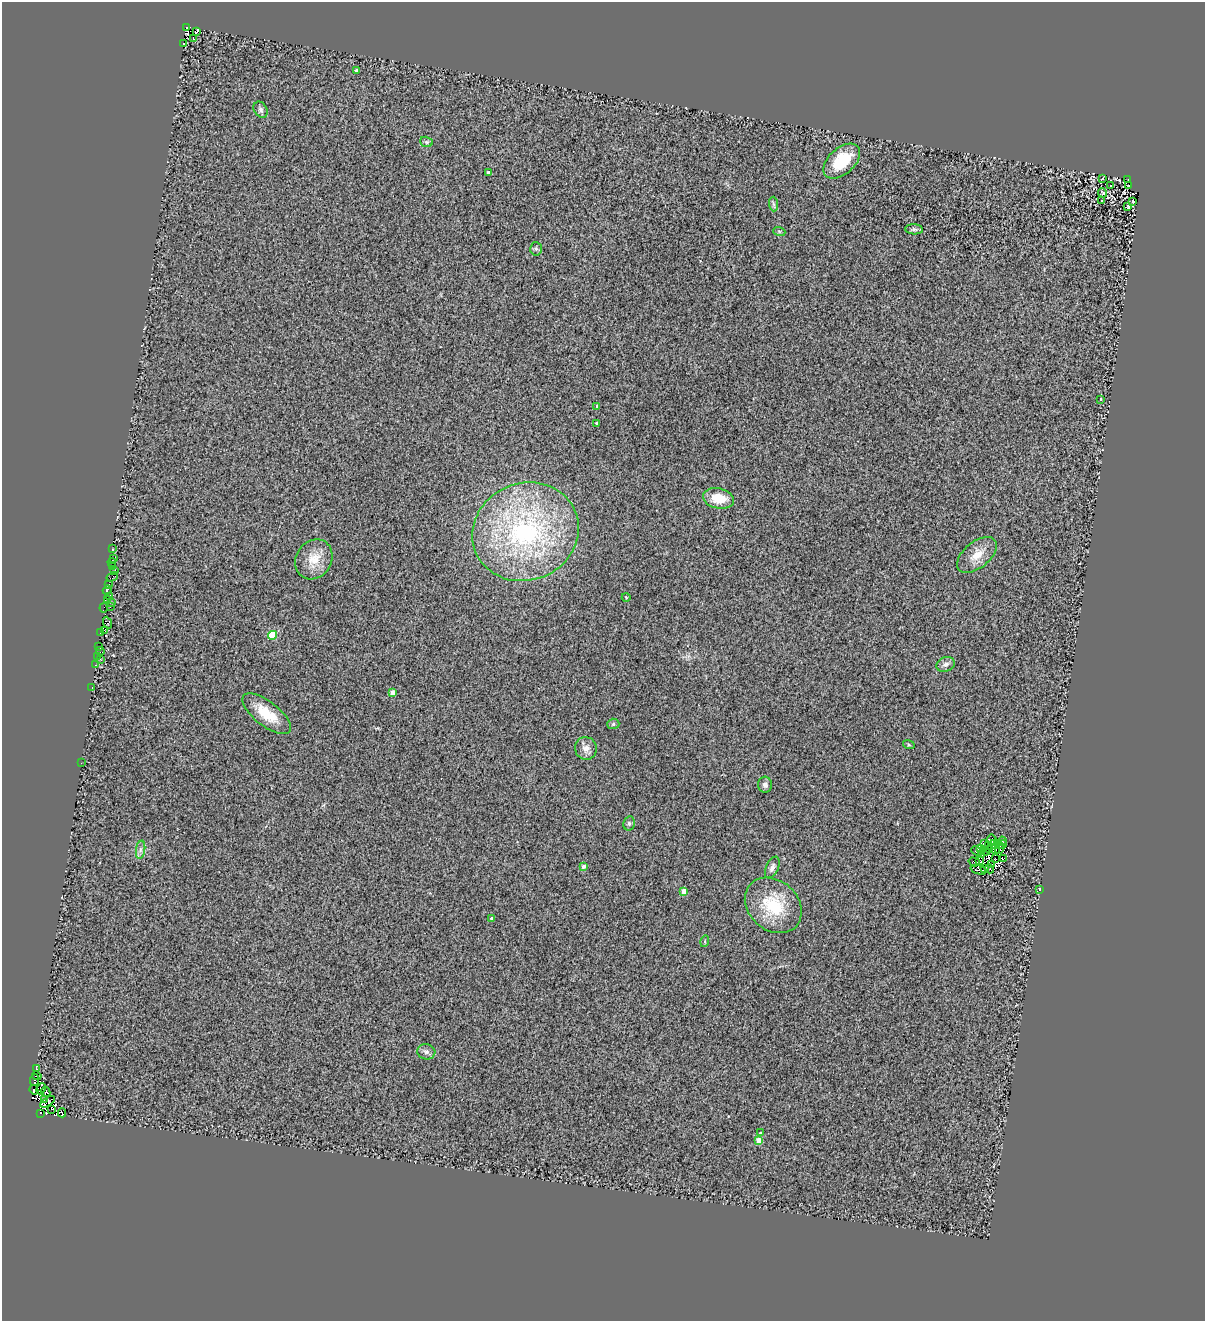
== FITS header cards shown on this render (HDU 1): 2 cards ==
NAXIS1  =                 1203
NAXIS2  =                 1319

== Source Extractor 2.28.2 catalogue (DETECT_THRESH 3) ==
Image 1203 x 1319 px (HDU 1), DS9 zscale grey, 1 PNG px = 1 image px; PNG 1207 x 1323 px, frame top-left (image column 1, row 1319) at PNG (2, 2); each listed source drawn as its Kron ellipse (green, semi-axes under 4 px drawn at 4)
Background 0.227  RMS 0.32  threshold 0.953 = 3 sigma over >= 5 px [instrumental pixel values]
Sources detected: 117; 12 with non-positive FLUX_AUTO (blend fragments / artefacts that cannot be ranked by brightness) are neither listed nor drawn; the other 105 listed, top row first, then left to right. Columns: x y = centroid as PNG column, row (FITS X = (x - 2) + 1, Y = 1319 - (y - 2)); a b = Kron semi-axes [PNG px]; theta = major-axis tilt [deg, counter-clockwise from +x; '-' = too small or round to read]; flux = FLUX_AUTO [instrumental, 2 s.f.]
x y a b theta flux
186 27 3 2 - 540
196 32 4 3 - 720
193 38 2 2 - 49
183 43 3 3 - 300
356 70 3 3 - 85
261 110 8 6 -58 60
426 142 6 5 - 33
842 161 22 13 42 830
489 173 3 3 - 77
1102 179 3 2 - 14
1128 180 3 2 - 75
1110 185 3 2 - 25
1129 186 3 2 - 22
1103 193 5 3 - 16
1102 200 3 2 - 16
1133 202 3 2 - 14
773 204 7 4 -88 46
1128 206 3 2 - 21
914 229 9 5 -4 54
779 231 6 4 -19 31
536 249 7 5 -86 40
1101 400 3 3 - 150
597 406 3 3 - 26
597 423 4 3 - 81
718 498 16 10 -11 470
525 532 54 48 23 4300
113 549 3 2 - 160
977 555 23 13 40 350
114 558 4 2 - 27
314 559 21 17 57 430
112 562 4 3 - 48
112 567 2 2 - 100
115 570 3 2 - 18
112 577 6 3 33 290
109 584 2 2 - 330
107 590 5 3 - 18
109 596 3 2 - 430
626 597 4 3 - 14
107 599 4 2 - 330
111 603 3 2 - 26
111 606 3 2 - 57
104 608 4 2 - 50
107 623 6 3 -65 590
104 630 4 2 - 170
101 633 4 3 - 110
272 635 4 4 - 900
98 647 3 2 - 53
100 651 4 2 - 350
98 656 3 2 - 170
101 660 3 2 - 51
946 664 9 7 20 100
95 665 3 2 - 56
92 687 3 2 - 53
392 693 4 4 - 230
267 714 29 12 -38 560
613 724 6 5 - 49
909 745 6 4 -18 25
586 748 11 11 - 140
81 763 2 2 - 29
765 785 8 7 - 79
629 823 7 5 77 48
992 840 5 5 - 41
1002 841 4 3 - 37
998 843 2 2 - 13
984 844 3 2 - 15
995 844 5 2 - 24
1002 844 4 2 - 10
988 846 4 2 - 12
1000 848 5 2 - 4.1
980 849 3 2 - 8.9
995 849 5 2 - 11
141 850 9 4 81 67
990 850 4 2 - 13
977 851 6 2 -26 24
985 851 5 3 - 3.4
982 855 3 2 - 18
1003 858 4 2 - 37
995 859 2 2 - 16
980 861 4 2 - 12
974 862 6 3 -16 3.5
992 865 3 2 - 7.8
584 866 4 4 - 110
772 868 11 6 65 82
984 868 3 2 - 11
990 869 5 2 - 8.9
978 870 8 4 -18 2.8
1040 889 4 2 - 13
684 891 4 4 - 290
773 905 31 24 -42 1000
492 919 4 3 - 94
705 941 6 4 74 25
426 1052 9 7 -14 76
36 1069 3 3 - 280
37 1076 5 2 - 570
35 1080 6 3 84 2100
41 1089 6 3 63 420
34 1090 5 3 - 590
46 1092 5 4 - 1600
44 1100 3 2 - 430
48 1102 8 4 32 2100
52 1109 4 2 - 1100
40 1113 3 2 - 360
62 1113 4 2 - 1300
760 1133 4 3 - 18
759 1140 4 4 - 270
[12 non-positive-flux detections neither listed nor drawn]